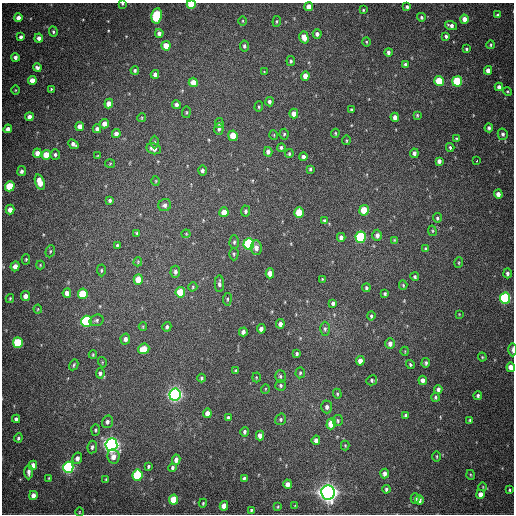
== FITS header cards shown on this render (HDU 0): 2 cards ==
NAXIS1  =                  512
NAXIS2  =                  512

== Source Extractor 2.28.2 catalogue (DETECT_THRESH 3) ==
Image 512 x 512 px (HDU 0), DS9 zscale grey, 1 PNG px = 1 image px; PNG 516 x 516 px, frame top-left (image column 1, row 512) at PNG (2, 3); each listed source drawn as its Kron ellipse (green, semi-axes under 4 px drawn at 4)
Background 836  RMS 23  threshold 69.4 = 3 sigma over >= 5 px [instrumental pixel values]
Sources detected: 230; all 230 listed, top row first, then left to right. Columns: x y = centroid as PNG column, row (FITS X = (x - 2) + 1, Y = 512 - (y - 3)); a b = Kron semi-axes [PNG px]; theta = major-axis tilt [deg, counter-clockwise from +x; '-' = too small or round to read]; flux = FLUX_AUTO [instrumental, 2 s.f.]
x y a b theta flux
122 4 3 3 - 1.5e+03
191 4 5 4 - 4.5e+04
309 6 4 4 - 1.0e+04
407 7 4 3 - 3.1e+03
363 10 3 2 - 1.4e+03
498 15 3 3 - 2.6e+03
157 16 8 5 80 1.2e+05
421 17 4 4 - 3.0e+03
18 18 4 4 - 8.7e+03
464 19 4 4 - 1.2e+04
243 21 5 3 - 1.4e+03
277 21 5 3 - 1.9e+03
451 26 6 4 -18 5.8e+03
53 32 5 3 - 2.3e+03
159 33 4 4 - 5.3e+03
317 34 4 4 - 5.3e+03
446 36 4 3 - 3.4e+03
21 37 4 3 - 4.3e+03
304 37 6 4 -73 1.6e+04
39 38 4 4 - 6.7e+03
366 42 5 3 - 1.5e+03
491 45 4 3 - 1.9e+03
166 46 5 4 - 2.0e+04
244 46 5 4 - 3.6e+03
467 49 4 3 - 2.3e+03
388 52 4 3 - 4.4e+03
15 57 4 3 - 4.7e+03
291 61 5 4 - 2.7e+03
405 64 4 3 - 3.0e+03
37 68 4 4 - 4.1e+03
135 70 4 4 - 2.6e+03
488 70 4 4 - 9.7e+03
264 72 3 2 - 1.3e+03
155 74 4 4 - 6.3e+03
305 76 5 4 - 1.2e+04
32 80 4 4 - 1.4e+04
439 81 5 4 - 5.6e+04
457 81 5 5 - 1.1e+05
193 82 5 4 - 1.9e+04
499 87 4 4 - 6.1e+03
51 89 3 3 - 1.6e+03
15 90 5 3 - 1.3e+03
507 91 4 4 - 1.8e+03
269 102 5 4 - 4.6e+03
109 104 5 4 - 1.4e+04
176 105 4 4 - 5.8e+03
259 107 5 4 - 2.0e+03
351 109 3 3 - 1.8e+03
186 112 6 3 82 1.6e+03
294 113 5 4 - 1.0e+04
417 115 4 4 - 1.7e+03
29 117 4 4 - 7.9e+03
395 117 4 4 - 8.1e+03
142 118 4 3 - 1.5e+03
219 123 5 4 - 2.6e+03
104 124 5 4 - 8.7e+03
80 126 4 4 - 1.2e+04
489 128 4 4 - 3.9e+03
8 129 4 4 - 7.4e+03
97 129 4 4 - 4.9e+03
219 129 6 4 74 3.7e+03
335 133 4 3 - 1.7e+03
116 134 4 4 - 6.5e+03
284 134 5 4 - 2.4e+03
503 134 6 5 - 4.1e+03
274 135 5 3 - 1.2e+03
233 136 5 4 - 2.4e+04
456 139 4 3 - 1.6e+03
346 140 5 2 - 1.3e+03
155 142 6 4 -90 2.3e+03
73 144 5 4 - 6.1e+03
450 147 4 3 - 2.2e+03
281 148 4 3 - 3.2e+03
154 149 7 5 -14 8.9e+03
268 152 5 4 - 5.5e+03
37 153 5 4 - 9.7e+03
414 153 4 4 - 4.7e+03
55 154 5 5 - 3.2e+03
289 154 4 3 - 2.4e+03
46 155 5 4 - 2.6e+04
97 156 3 2 - 1.2e+03
303 157 4 4 - 5.4e+03
477 160 3 3 - 5.5e+03
439 161 4 4 - 5.9e+03
110 164 5 3 - 1.4e+03
310 169 3 3 - 2.2e+03
202 170 5 4 - 4.3e+03
22 171 5 4 - 4.4e+03
156 181 5 3 - 1.4e+03
40 182 8 4 -72 2.3e+04
10 186 5 5 - 6.2e+04
498 194 4 4 - 8.8e+03
110 201 4 3 - 3.1e+03
165 205 6 6 - 5.0e+03
10 210 5 4 - 1.1e+04
364 210 5 4 - 5.0e+04
246 211 5 4 - 3.7e+03
224 212 5 4 - 1.9e+04
299 213 5 4 - 4.6e+04
437 218 5 4 - 2.6e+03
324 221 4 3 - 3.2e+03
432 231 5 4 - 1.9e+03
137 233 3 3 - 2.1e+03
186 234 4 4 - 1.6e+03
377 235 5 5 - 7.0e+03
341 237 4 4 - 5.0e+03
361 237 5 5 - 1.6e+05
394 240 4 3 - 1.3e+03
234 242 7 4 89 2.9e+03
249 244 5 5 - 1.9e+05
117 245 4 3 - 2.2e+03
256 248 7 5 -83 8.2e+03
426 249 4 3 - 3.2e+03
50 251 6 4 70 2.2e+03
234 254 6 4 90 2.7e+03
26 259 5 4 - 2.0e+03
138 262 4 3 - 1.7e+03
459 263 5 3 - 1.5e+03
40 265 4 4 - 1.3e+03
15 266 5 4 - 1.0e+04
101 270 6 4 -87 2.0e+03
175 272 6 5 - 5.4e+03
270 273 5 4 - 1.4e+04
507 273 5 4 - 4.2e+03
415 277 4 4 - 2.8e+03
322 279 4 3 - 1.3e+03
138 280 5 4 - 2.5e+04
219 284 8 4 -89 4.4e+03
403 285 5 4 - 1.8e+03
193 287 5 4 - 1.9e+03
366 288 4 3 - 3.2e+03
180 292 5 5 - 5.1e+04
67 293 5 4 - 9.0e+03
83 294 5 5 - 6.2e+04
385 294 3 3 - 2.3e+03
26 296 5 4 - 9.2e+03
10 298 4 3 - 2.0e+03
505 298 5 5 - 1.9e+05
227 299 6 3 82 2.0e+03
333 303 4 4 - 4.2e+03
38 309 4 4 - 1.5e+03
459 314 3 3 - 1.0e+03
371 316 4 3 - 2.2e+03
96 320 7 5 18 3.3e+03
86 321 5 5 - 2.0e+05
280 324 4 4 - 6.3e+03
143 326 4 4 - 1.6e+03
167 327 5 4 - 3.6e+03
261 329 4 4 - 6.9e+03
325 329 7 5 -90 3.3e+03
243 332 4 4 - 5.4e+03
125 339 5 5 - 6.3e+03
18 343 5 5 - 9.0e+04
390 344 5 4 - 7.7e+03
144 349 6 5 - 2.5e+04
512 350 7 3 -90 4.7e+03
405 351 4 3 - 1.2e+03
297 354 4 3 - 2.8e+03
93 355 4 3 - 1.7e+03
482 357 4 3 - 1.6e+03
360 361 5 4 - 8.9e+03
102 362 5 3 - 1.5e+03
426 363 5 4 - 2.9e+03
74 365 6 3 60 2.1e+03
410 365 5 3 - 2.1e+03
511 367 5 4 - 1.3e+04
236 371 4 3 - 2.4e+03
100 373 5 4 - 4.0e+03
300 373 5 4 - 2.5e+03
280 376 6 5 - 2.9e+03
256 377 5 3 - 1.3e+03
202 378 4 3 - 2.5e+03
372 380 5 5 - 2.9e+03
423 380 4 4 - 7.2e+03
281 385 5 5 - 2.8e+03
265 389 5 3 - 1.2e+03
438 389 4 4 - 5.0e+03
175 394 6 5 - 6.3e+05
337 394 5 4 - 2.1e+03
478 396 4 3 - 3.6e+03
435 397 4 4 - 2.4e+03
327 407 6 5 - 5.7e+03
207 413 5 4 - 1.3e+04
406 415 3 3 - 2.3e+03
228 418 4 3 - 3.1e+03
16 419 4 3 - 3.8e+03
281 419 6 5 - 2.8e+03
338 420 5 5 - 2.6e+03
470 420 4 3 - 1.9e+03
107 422 6 5 - 4.9e+03
331 424 6 4 73 2.9e+04
96 430 6 4 88 2.3e+03
245 432 5 4 - 3.4e+03
260 436 5 4 - 1.1e+04
18 438 4 3 - 2.7e+03
316 440 5 4 - 6.8e+03
111 445 6 6 - 8.2e+05
345 445 5 4 - 1.6e+03
92 447 6 4 82 3.8e+03
437 456 5 2 - 1.5e+03
113 457 7 6 - 1.1e+04
77 458 6 5 - 7.2e+03
176 460 5 4 - 6.7e+03
33 465 5 4 - 1.4e+04
149 466 3 3 - 2.4e+03
68 467 5 5 - 3.0e+05
172 468 4 4 - 3.3e+03
29 472 7 4 89 5.5e+03
385 473 5 4 - 7.1e+03
137 475 6 5 - 1.1e+05
471 475 5 3 - 1.5e+03
49 478 4 3 - 1.2e+03
244 479 4 3 - 3.1e+03
106 480 3 2 - 1.5e+03
288 484 5 4 - 1.0e+04
483 487 4 2 - 1.2e+03
386 489 4 3 - 2.8e+03
509 490 4 3 - 1.9e+03
328 492 7 6 - 1.2e+06
480 494 4 4 - 1.3e+04
33 495 4 4 - 9.5e+03
415 498 5 4 - 3.7e+03
174 500 5 4 - 3.8e+04
419 500 5 4 - 7.5e+03
203 503 4 3 - 1.7e+03
224 506 5 4 - 1.3e+04
295 506 3 3 - 1.1e+03
278 507 3 2 - 1.4e+03
251 510 4 3 - 2.6e+03
79 512 5 3 - 1.2e+03
At the frame edge (FLAGS 8, measured only in part): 4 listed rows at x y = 122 4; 191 4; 512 350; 511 367